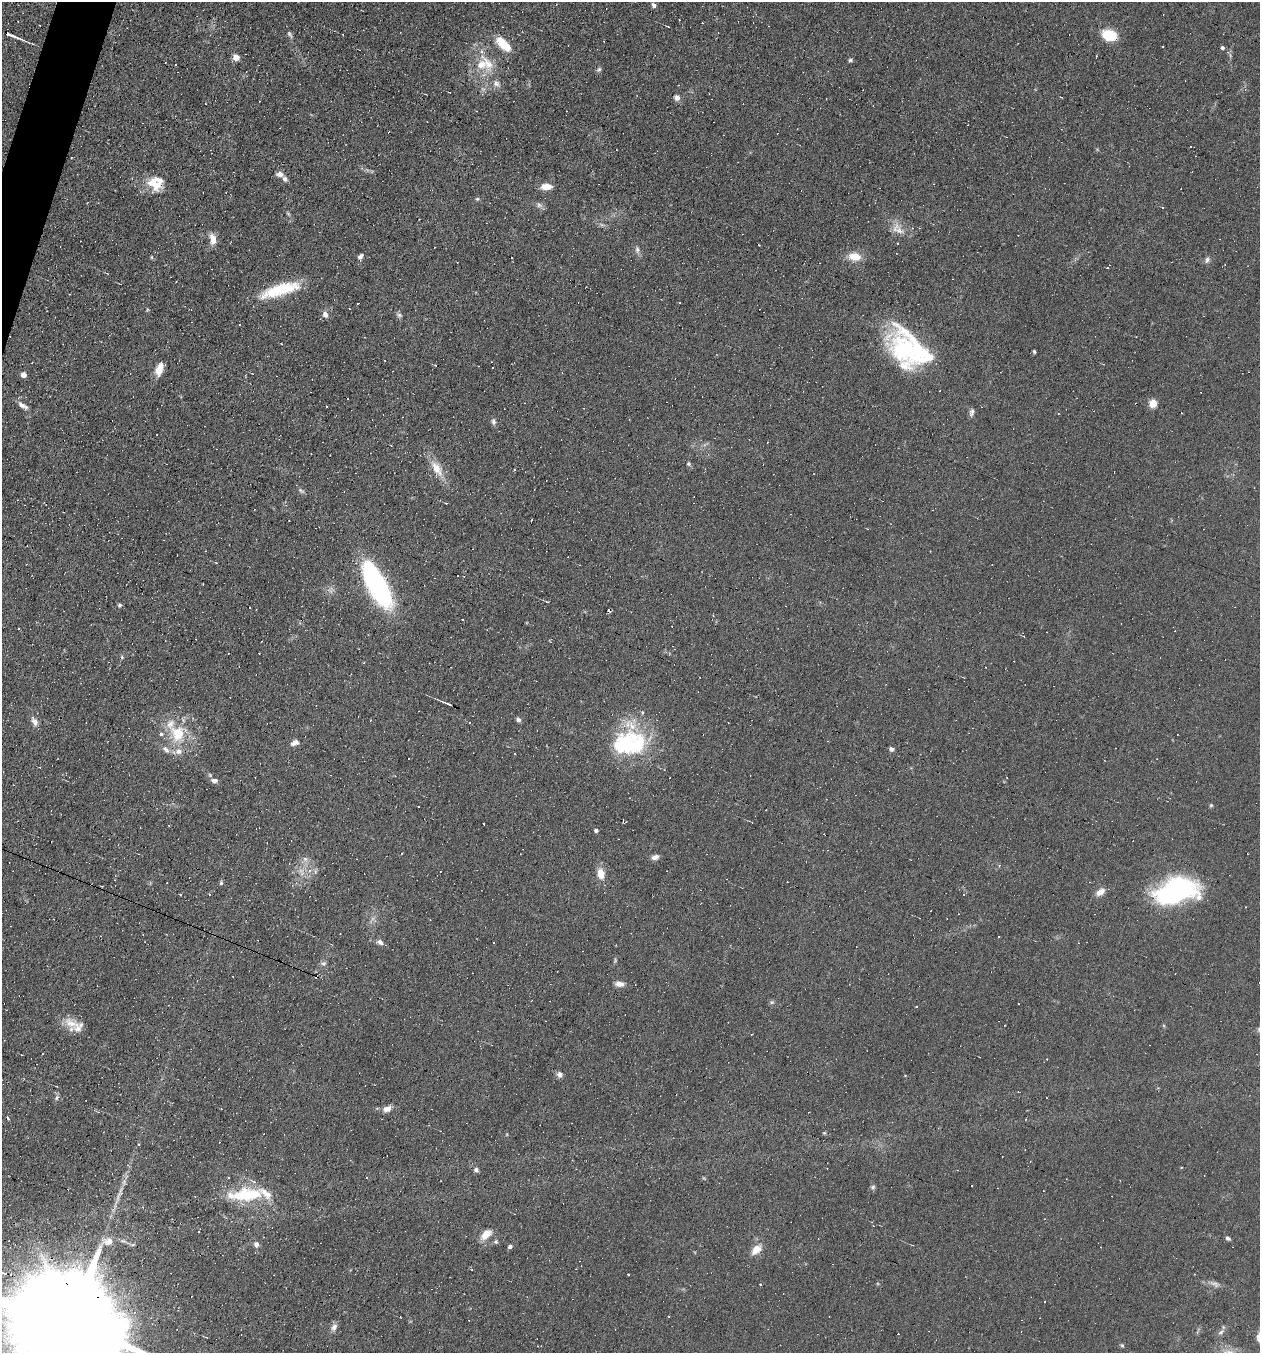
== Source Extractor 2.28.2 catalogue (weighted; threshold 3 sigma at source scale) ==
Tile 11 of 4 x 4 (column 3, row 3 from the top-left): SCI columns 2644-3901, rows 1352-2702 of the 5417 x 5405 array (HDU 1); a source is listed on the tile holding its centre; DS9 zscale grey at full resolution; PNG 1262 x 1355 px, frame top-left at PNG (2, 2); no overlay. Shown black and unused: <1% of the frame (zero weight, under 4 of 8 exposures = <1% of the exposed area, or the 3 px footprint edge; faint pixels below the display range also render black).
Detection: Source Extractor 2.28.2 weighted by HDU 2 'WHT'; one run over the whole footprint, this tile lists its part. Background 0.0908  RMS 0.0069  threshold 0.0281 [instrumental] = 3 sigma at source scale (4.09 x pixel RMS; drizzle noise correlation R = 1.36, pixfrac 0.8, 0.05/0.05 arcsec/px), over >= 5 px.
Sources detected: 235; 3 too faint to see at this stretch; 2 inside a brighter object's white glare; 107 cosmic-ray / hot-pixel residue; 1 long thin detection or spike segment (spike, bleed or trail) — not listed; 19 inside a brighter listed object's ellipse — not listed separately; the other 103 listed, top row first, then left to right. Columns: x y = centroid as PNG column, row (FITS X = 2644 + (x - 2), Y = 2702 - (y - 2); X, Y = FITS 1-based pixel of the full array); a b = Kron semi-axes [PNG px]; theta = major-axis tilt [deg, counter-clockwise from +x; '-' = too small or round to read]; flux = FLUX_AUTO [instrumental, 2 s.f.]
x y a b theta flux
654 5 5 5 - 1.9
668 27 3 2 - 0.48
12 35 19 3 -22 5.3
1109 35 13 9 -14 22
503 44 20 9 -44 15
1222 48 4 4 - 1.5
236 57 5 4 - 11
850 60 5 4 - 1.2
481 65 20 15 74 15
599 69 8 5 62 1.2
496 83 10 8 -29 3.1
677 97 6 6 - 2.9
280 174 7 6 - 3.2
153 183 24 13 -41 12
546 187 10 6 2 8.3
477 199 6 5 - 0.88
539 205 9 7 -34 2.2
288 214 8 3 -45 1
602 225 7 4 -19 1.3
898 229 22 12 -40 8.2
213 239 13 7 -84 6.1
637 250 9 6 90 2
360 256 7 5 50 2
152 257 5 3 - 0.63
855 257 13 9 -8 10
1207 260 9 6 64 2
1108 266 6 3 50 1
282 289 45 13 15 28
147 310 6 3 72 0.67
325 314 9 7 -64 2.9
399 315 7 6 - 1.5
281 344 3 3 - 0.44
904 348 51 32 -30 65
1034 352 4 3 - 0.9
493 368 3 3 - 3
159 369 15 8 70 7.7
23 375 4 4 - 5.6
1153 403 5 5 - 24
23 406 16 6 -33 3.5
972 412 10 6 75 2
493 422 9 6 -83 1.9
689 464 6 5 - 1.2
437 469 16 9 -48 8.3
301 490 10 5 -38 1.5
254 510 3 2 - 0.4
216 563 4 2 - 0.46
458 576 3 3 - 1.8
374 581 41 20 -67 88
120 605 5 5 - 1.1
462 620 3 3 - 1.9
1024 636 4 3 - 0.56
122 657 5 4 - 0.84
448 704 12 3 -23 2.4
518 720 6 5 - 2
34 721 13 7 -63 3.4
470 722 3 2 - 1
177 733 27 22 -69 25
295 742 11 5 36 3.4
622 746 44 31 60 47
891 749 4 4 - 3.4
40 767 3 2 - 0.52
214 780 9 6 -12 2.8
1211 805 5 5 - 0.89
483 824 3 2 - 1.1
596 830 4 4 - 1.9
655 857 9 6 16 3.1
305 859 7 7 - 2.2
601 874 8 6 -86 10
787 881 2 2 - 0.52
221 883 6 5 - 1
1176 891 49 26 13 90
1100 892 10 6 37 5.6
964 894 3 2 - 0.79
180 895 3 3 - 0.58
209 895 3 3 - 0.81
380 942 6 5 - 3.3
494 943 2 2 - 0.53
615 961 8 4 67 1
323 963 8 7 - 1.8
619 984 11 6 -9 3.8
772 1002 7 4 -19 1.2
1018 1004 2 2 - 0.39
71 1023 21 13 -24 8.8
559 1075 9 6 -25 2.3
57 1098 8 5 70 1.4
387 1109 10 7 19 4.4
8 1118 4 3 - 2.4
1026 1119 3 2 - 0.42
476 1170 6 5 - 1.9
873 1187 7 5 18 1.2
246 1195 39 13 5 38
486 1234 16 9 43 7.3
1228 1238 6 5 - 1.5
256 1244 7 6 - 2.5
510 1246 4 4 - 2.1
756 1249 12 8 42 7.9
1215 1284 17 6 -27 3.2
1045 1302 3 3 - 1.8
668 1316 3 3 - 1.7
72 1327 49 21 -22 44000
334 1327 10 8 56 3
1221 1332 10 6 31 2.3
1122 1345 5 4 - 0.89
Overlapping masked pixels (flux is a lower limit): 2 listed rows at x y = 12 35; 72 1327
Isophote crosses this tile's border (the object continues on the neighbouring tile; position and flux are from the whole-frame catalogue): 1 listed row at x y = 72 1327